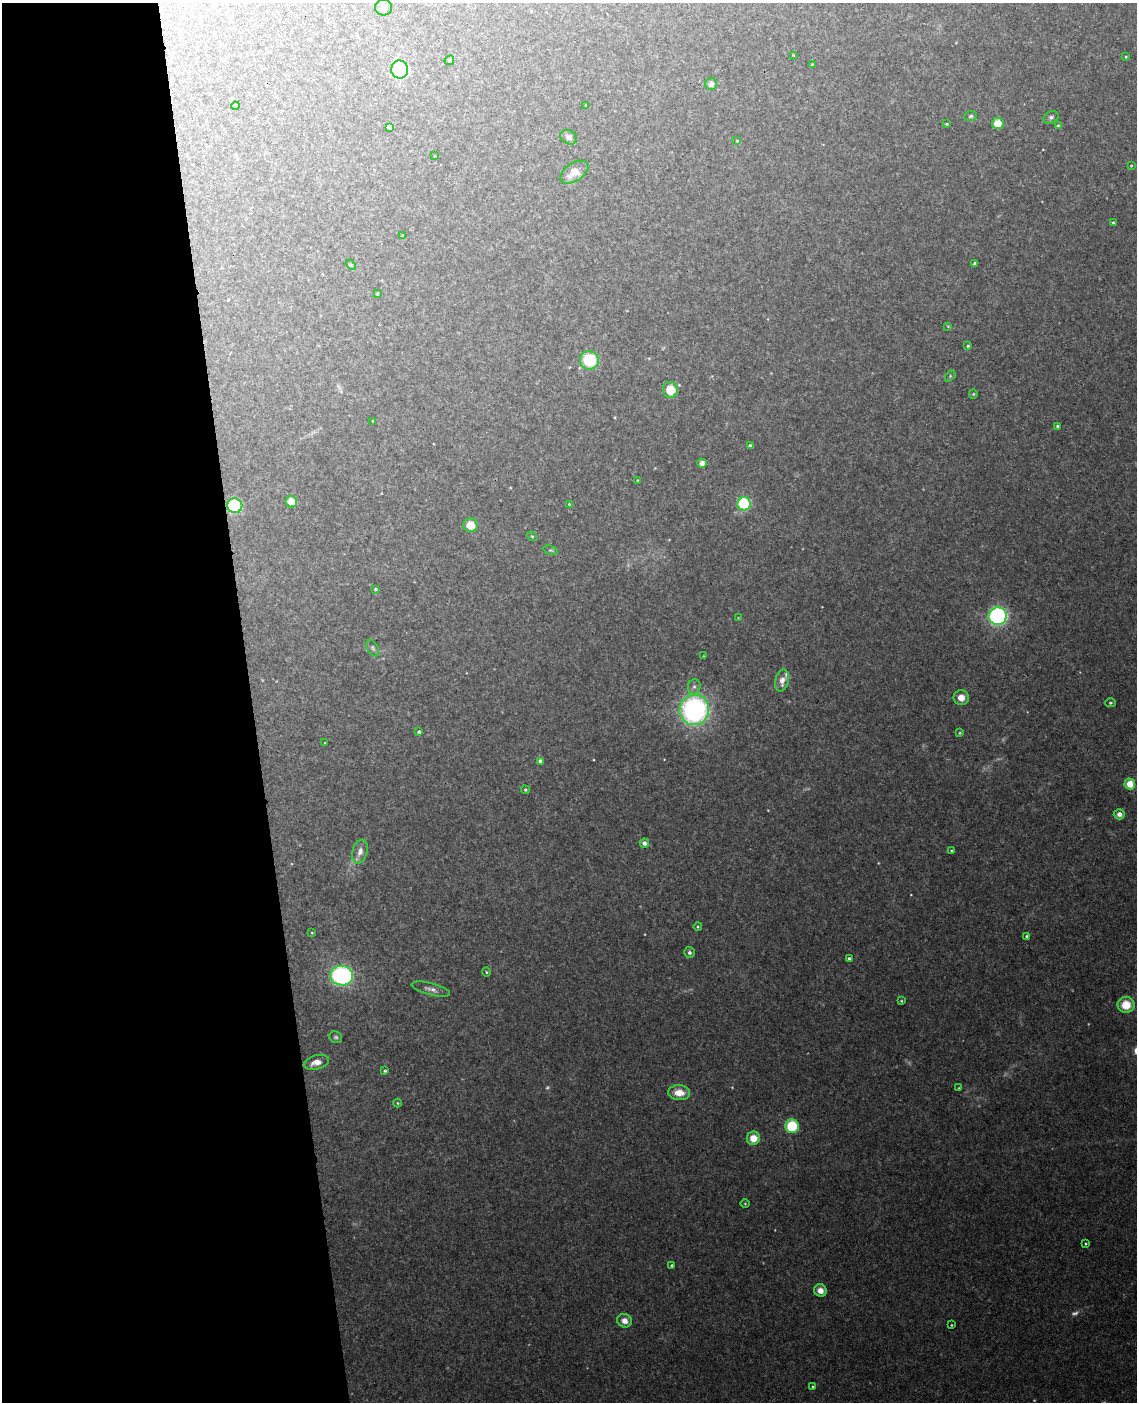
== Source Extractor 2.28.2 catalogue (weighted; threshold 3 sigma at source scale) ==
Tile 5 of 4 x 3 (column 1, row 2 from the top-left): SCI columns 58-1192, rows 1643-3042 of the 4652 x 4581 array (HDU 1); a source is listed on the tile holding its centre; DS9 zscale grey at full resolution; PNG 1139 x 1404 px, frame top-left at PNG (2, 3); each listed source drawn as its Kron ellipse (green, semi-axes under 4 px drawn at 4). Shown black and unused: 22% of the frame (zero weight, under 3 of 4 exposures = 6% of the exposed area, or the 3 px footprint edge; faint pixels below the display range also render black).
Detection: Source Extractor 2.28.2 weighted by HDU 2 'WHT'; one run over the whole footprint, this tile lists its part. Background 0.0392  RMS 0.004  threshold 0.0181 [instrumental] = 3 sigma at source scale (4.5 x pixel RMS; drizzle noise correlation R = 1.50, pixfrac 1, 0.05/0.05 arcsec/px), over >= 5 px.
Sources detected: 93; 4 too faint to see at this stretch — neither listed nor drawn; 1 inside a brighter listed object's ellipse — not listed separately; the other 88 listed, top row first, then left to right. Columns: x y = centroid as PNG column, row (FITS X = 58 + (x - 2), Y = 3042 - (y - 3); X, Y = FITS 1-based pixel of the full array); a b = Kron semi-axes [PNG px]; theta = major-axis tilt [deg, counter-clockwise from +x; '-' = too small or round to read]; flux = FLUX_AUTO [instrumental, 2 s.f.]
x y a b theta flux
384 7 8 8 - 1.6
793 55 3 2 - 0.28
1126 57 3 2 - 0.36
449 60 5 4 - 0.61
812 64 3 3 - 0.36
400 69 9 8 - 52
711 84 6 6 - 2.2
586 105 3 2 - 0.25
235 106 4 3 - 0.31
971 116 6 5 - 0.81
1051 117 8 6 28 1
947 124 3 2 - 0.39
998 124 6 5 - 8.6
1058 125 4 3 - 0.48
390 127 4 4 - 2.1
569 137 9 6 -29 1.5
737 141 4 4 - 0.29
435 156 3 3 - 0.31
1131 166 4 3 - 0.3
574 172 16 9 34 4.9
1113 222 4 3 - 0.49
403 235 3 2 - 0.3
975 264 3 3 - 1
351 265 6 3 -44 0.42
377 294 3 3 - 0.52
948 326 4 4 - 0.35
968 346 4 3 - 0.49
589 360 9 9 - 17
950 376 6 4 47 0.52
670 390 8 7 - 8.1
973 394 5 4 - 0.45
373 421 3 3 - 0.39
1057 426 4 3 - 0.67
750 446 4 4 - 1.3
702 463 5 4 - 2.3
637 480 3 2 - 0.28
291 502 6 5 - 5.3
569 504 4 3 - 0.34
744 504 6 6 - 41
235 506 7 7 - 25
470 525 7 7 - 6.2
532 536 5 4 - 0.55
551 550 7 4 -18 0.64
375 589 4 4 - 0.58
998 616 9 8 - 100
738 618 3 3 - 0.25
373 648 9 5 -62 0.98
703 656 3 2 - 0.27
782 681 11 6 79 2.9
694 687 8 6 76 1.4
961 697 7 7 - 3.3
1110 703 5 4 - 0.58
694 710 15 14 - 81
419 732 3 3 - 0.65
960 733 4 3 - 0.41
325 743 3 3 - 0.36
540 761 4 4 - 1.9
1130 784 5 5 - 7
525 790 5 4 - 0.53
1119 814 5 5 - 1.9
644 843 5 4 - 1.9
952 851 4 3 - 0.57
360 852 12 7 72 2.6
698 927 4 4 - 0.43
312 933 3 2 - 0.29
1027 936 4 4 - 1
689 952 5 5 - 1.2
849 958 3 3 - 0.69
486 972 4 3 - 0.38
342 976 11 10 - 68
431 989 20 6 -15 2.1
901 1001 3 3 - 0.38
1126 1005 8 8 - 8.6
336 1037 7 5 -31 0.84
316 1062 13 7 15 3.9
385 1071 4 3 - 0.68
959 1088 4 3 - 0.37
679 1093 11 7 -3 5.4
397 1103 4 3 - 0.36
792 1126 7 6 - 25
753 1138 6 6 - 6.5
745 1204 4 3 - 0.34
1086 1244 4 3 - 0.4
672 1265 3 3 - 0.67
820 1290 6 6 - 3.2
625 1321 7 6 - 3.3
951 1325 3 2 - 0.31
813 1386 3 2 - 0.35